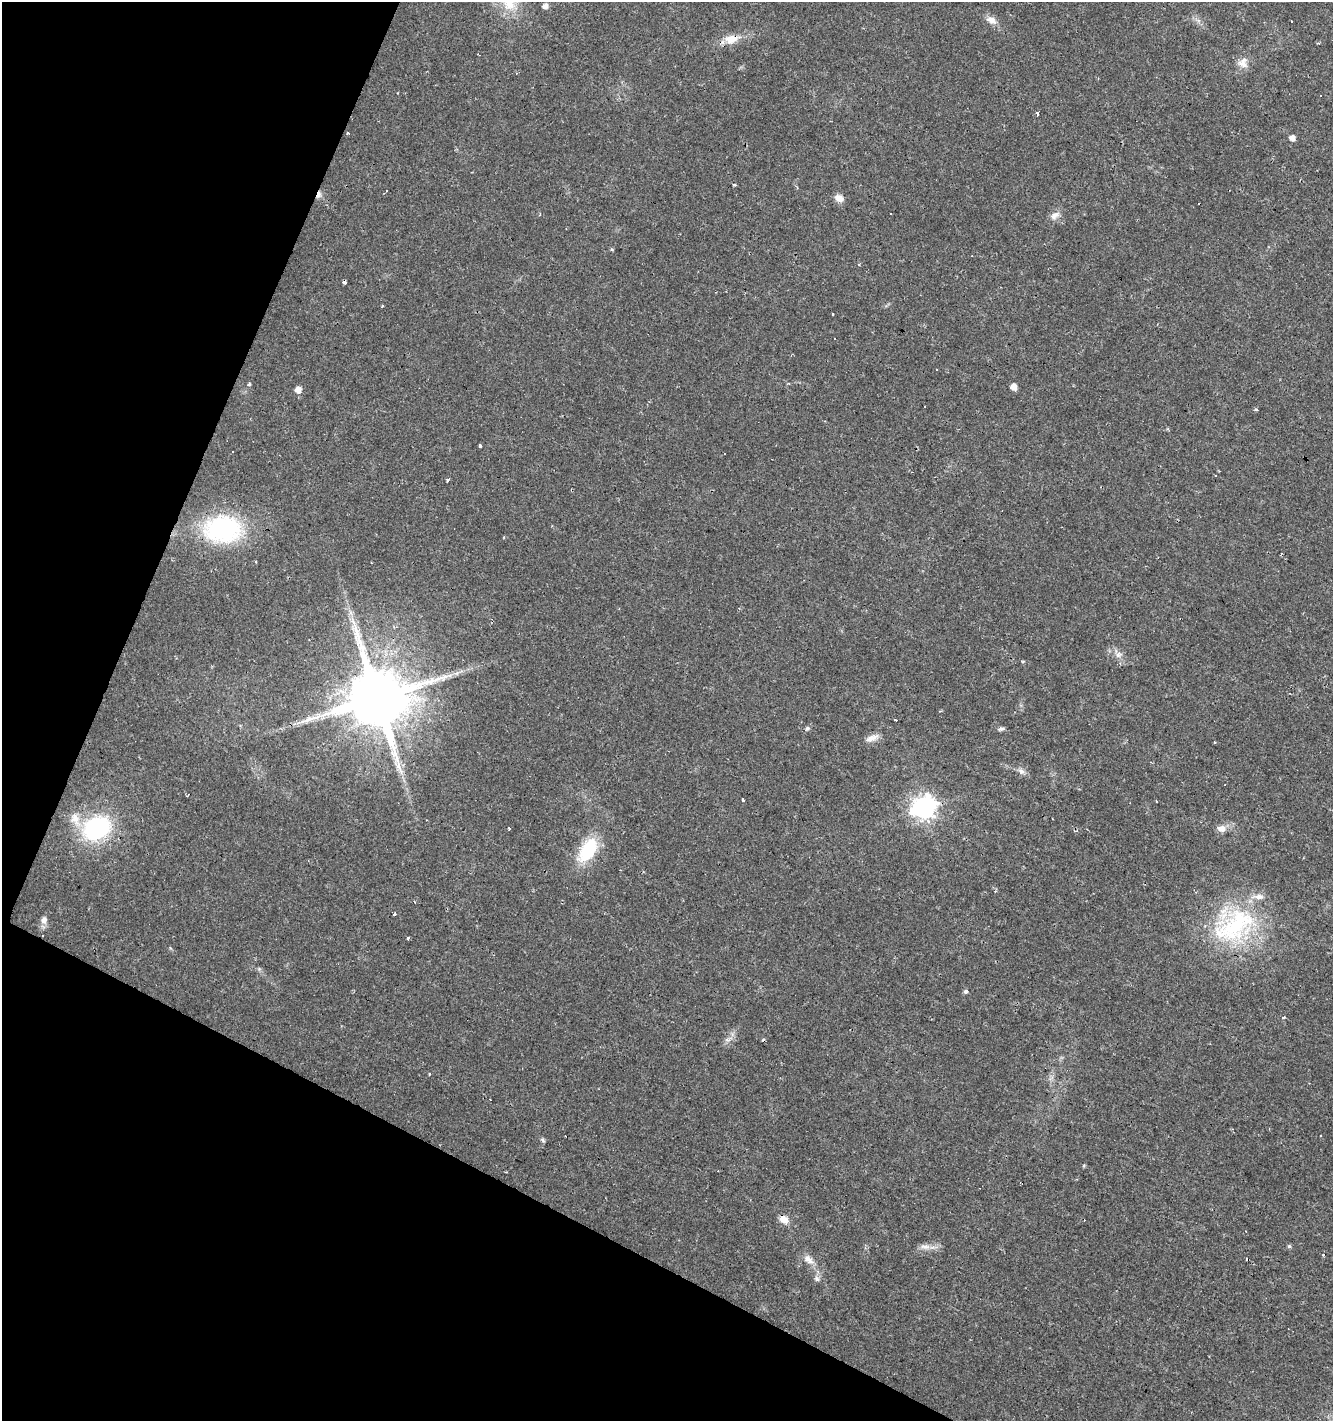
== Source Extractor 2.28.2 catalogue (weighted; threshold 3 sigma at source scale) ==
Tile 9 of 4 x 4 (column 1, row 3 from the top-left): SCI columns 266-1596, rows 1419-2837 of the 5786 x 5675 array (HDU 1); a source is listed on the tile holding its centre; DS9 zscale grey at full resolution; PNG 1335 x 1423 px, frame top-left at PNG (2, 2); no overlay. Shown black and unused: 22% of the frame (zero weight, under 2 of 3 exposures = <1% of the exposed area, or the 3 px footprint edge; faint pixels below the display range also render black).
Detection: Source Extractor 2.28.2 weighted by HDU 2 'WHT'; one run over the whole footprint, this tile lists its part. Background 0.0182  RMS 0.0035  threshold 0.0157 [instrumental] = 3 sigma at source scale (4.5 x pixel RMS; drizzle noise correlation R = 1.50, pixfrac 1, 0.0396/0.0396 arcsec/px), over >= 5 px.
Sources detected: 78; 19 cosmic-ray / hot-pixel residue — not listed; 2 inside a brighter listed object's ellipse — not listed separately; the other 57 listed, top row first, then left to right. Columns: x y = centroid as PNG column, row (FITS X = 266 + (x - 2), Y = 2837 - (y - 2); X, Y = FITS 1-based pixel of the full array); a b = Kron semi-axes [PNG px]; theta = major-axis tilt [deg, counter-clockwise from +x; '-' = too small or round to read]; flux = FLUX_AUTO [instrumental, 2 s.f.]
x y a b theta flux
510 5 19 15 -20 7.4
545 6 5 5 - 2.1
991 20 15 9 -28 2.6
731 39 18 12 7 4.9
1243 63 15 13 85 3.3
1320 96 3 3 - 0.65
1038 114 3 3 - 2.8
347 133 3 2 - 1.1
1292 138 5 5 - 2.1
734 184 4 3 - 0.48
319 195 10 6 70 1.4
839 198 10 7 -25 2.7
1055 215 14 9 33 2.2
612 249 5 4 - 0.41
344 282 4 3 - 1.4
382 305 3 3 - 1.3
832 314 3 3 - 0.9
249 384 4 4 - 0.57
1013 387 5 5 - 3.4
298 390 5 5 - 2.9
925 407 3 3 - 0.38
1257 410 4 3 - 0.46
480 446 3 3 - 2.1
447 480 3 3 - 0.67
223 529 32 23 2 56
256 562 3 3 - 0.91
1119 655 10 8 26 1.6
1023 662 3 3 - 0.51
457 673 7 4 71 0.61
378 698 17 16 - 3600
895 720 3 3 - 1.9
807 728 6 5 - 0.67
1001 729 10 4 7 0.8
872 738 17 7 25 2.7
1021 771 9 7 -45 1.4
743 800 3 3 - 1.5
924 807 9 8 - 240
96 828 33 25 28 37
1221 828 13 8 -2 2.3
509 829 3 2 - 0.7
588 850 27 14 57 19
394 913 3 3 - 1.9
44 920 14 8 78 1.9
1234 926 65 43 31 47
408 938 3 3 - 0.81
259 969 5 5 - 0.55
965 992 5 4 - 0.83
1283 1017 4 3 - 0.57
728 1039 12 5 22 1.3
1321 1136 3 2 - 0.51
543 1140 7 4 -38 0.61
784 1219 12 9 -41 2.9
1289 1246 5 5 - 0.54
925 1247 16 7 -7 2.4
1323 1255 3 3 - 0.57
808 1259 17 9 -38 3
817 1279 8 7 - 1.1
Overlapping masked pixels (flux is a lower limit): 4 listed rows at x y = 731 39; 319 195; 344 282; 378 698
Isophote crosses this tile's border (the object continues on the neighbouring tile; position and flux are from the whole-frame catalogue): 1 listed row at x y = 510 5